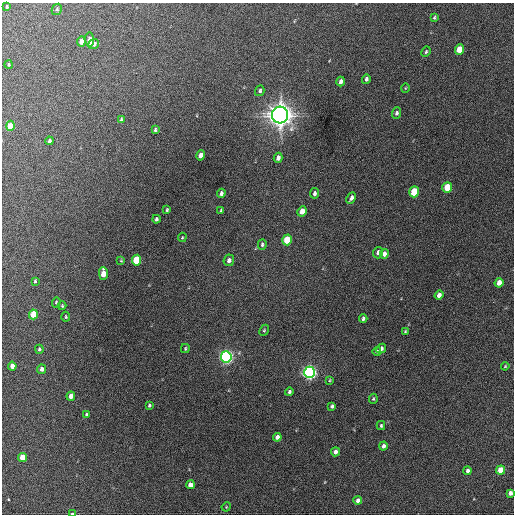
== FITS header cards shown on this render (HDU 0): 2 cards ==
NAXIS1  =                  512 / Axis length
NAXIS2  =                  512 / Axis length

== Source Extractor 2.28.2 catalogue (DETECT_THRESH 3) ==
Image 512 x 512 px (HDU 0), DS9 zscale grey, 1 PNG px = 1 image px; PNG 516 x 516 px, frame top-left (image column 1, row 512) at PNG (2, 3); each listed source drawn as its Kron ellipse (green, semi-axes under 4 px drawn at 4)
Background 330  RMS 18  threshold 52.7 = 3 sigma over >= 5 px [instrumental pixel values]
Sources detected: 77; all 77 listed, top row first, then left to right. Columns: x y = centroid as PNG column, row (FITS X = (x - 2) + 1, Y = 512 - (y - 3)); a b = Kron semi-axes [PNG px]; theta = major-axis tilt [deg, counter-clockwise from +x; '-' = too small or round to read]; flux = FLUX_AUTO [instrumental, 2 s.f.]
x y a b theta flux
7 6 3 2 - 1.5e+03
57 9 6 5 - 2.0e+03
434 18 4 3 - 1.6e+03
90 39 7 4 -84 6.2e+03
81 42 5 4 - 9.2e+03
94 44 5 5 - 5.1e+03
459 49 5 4 - 2.5e+04
426 52 5 3 - 1.6e+03
9 65 4 3 - 1.5e+03
366 79 5 4 - 2.5e+03
341 81 5 4 - 4.0e+03
405 88 5 3 - 9.5e+02
260 91 5 4 - 2.6e+03
397 113 6 4 70 2.8e+03
280 115 8 8 - 1.6e+06
121 119 4 3 - 1.2e+03
10 126 5 4 - 2.6e+04
155 130 4 3 - 1.7e+03
49 141 4 3 - 2.7e+03
201 155 5 4 - 1.0e+04
278 158 5 4 - 5.0e+03
447 187 5 4 - 3.6e+04
414 192 5 4 - 5.0e+04
221 193 4 4 - 3.4e+03
314 193 5 4 - 3.0e+03
351 198 6 4 63 4.0e+03
167 210 4 3 - 1.4e+03
221 211 4 3 - 1.6e+03
302 211 5 4 - 1.3e+04
156 219 4 3 - 2.5e+03
182 237 5 3 - 1.2e+03
287 240 5 5 - 4.0e+04
262 244 5 4 - 2.3e+03
378 253 6 5 - 5.6e+03
384 254 5 4 - 6.0e+03
121 260 4 4 - 9.8e+02
136 260 5 4 - 5.5e+04
229 260 6 5 - 4.3e+03
103 273 6 4 -89 1.7e+04
35 281 4 3 - 1.4e+03
499 283 5 4 - 1.0e+04
439 295 5 4 - 6.9e+03
56 302 5 4 - 1.5e+03
62 306 4 3 - 1.3e+03
33 314 5 4 - 2.9e+04
66 317 5 3 - 1.4e+03
363 318 4 4 - 2.4e+03
264 330 6 4 66 1.6e+03
405 331 4 3 - 1.2e+03
381 348 5 4 - 3.7e+03
39 349 4 4 - 2.0e+03
185 349 5 3 - 1.4e+03
377 351 4 3 - 1.6e+03
226 357 6 5 - 4.3e+05
12 366 4 4 - 9.5e+03
505 366 4 3 - 9.3e+02
42 369 5 4 - 5.4e+03
309 372 6 5 - 4.8e+05
330 380 4 3 - 1.2e+03
289 392 4 4 - 2.5e+03
71 396 4 4 - 1.1e+04
373 399 5 4 - 1.4e+03
149 405 4 3 - 2.0e+03
332 406 4 3 - 2.6e+03
86 414 3 2 - 1.4e+03
381 425 4 3 - 1.8e+03
277 437 4 4 - 6.0e+03
383 446 4 4 - 4.2e+03
335 452 4 4 - 5.3e+03
23 457 4 4 - 2.3e+04
501 470 5 4 - 2.8e+04
468 471 4 3 - 4.0e+03
190 485 4 4 - 9.4e+03
510 493 4 4 - 6.3e+03
358 500 4 4 - 5.1e+03
226 507 5 3 - 1.1e+03
73 513 4 2 - 3.2e+03
At the frame edge (FLAGS 8, measured only in part): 1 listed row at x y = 73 513